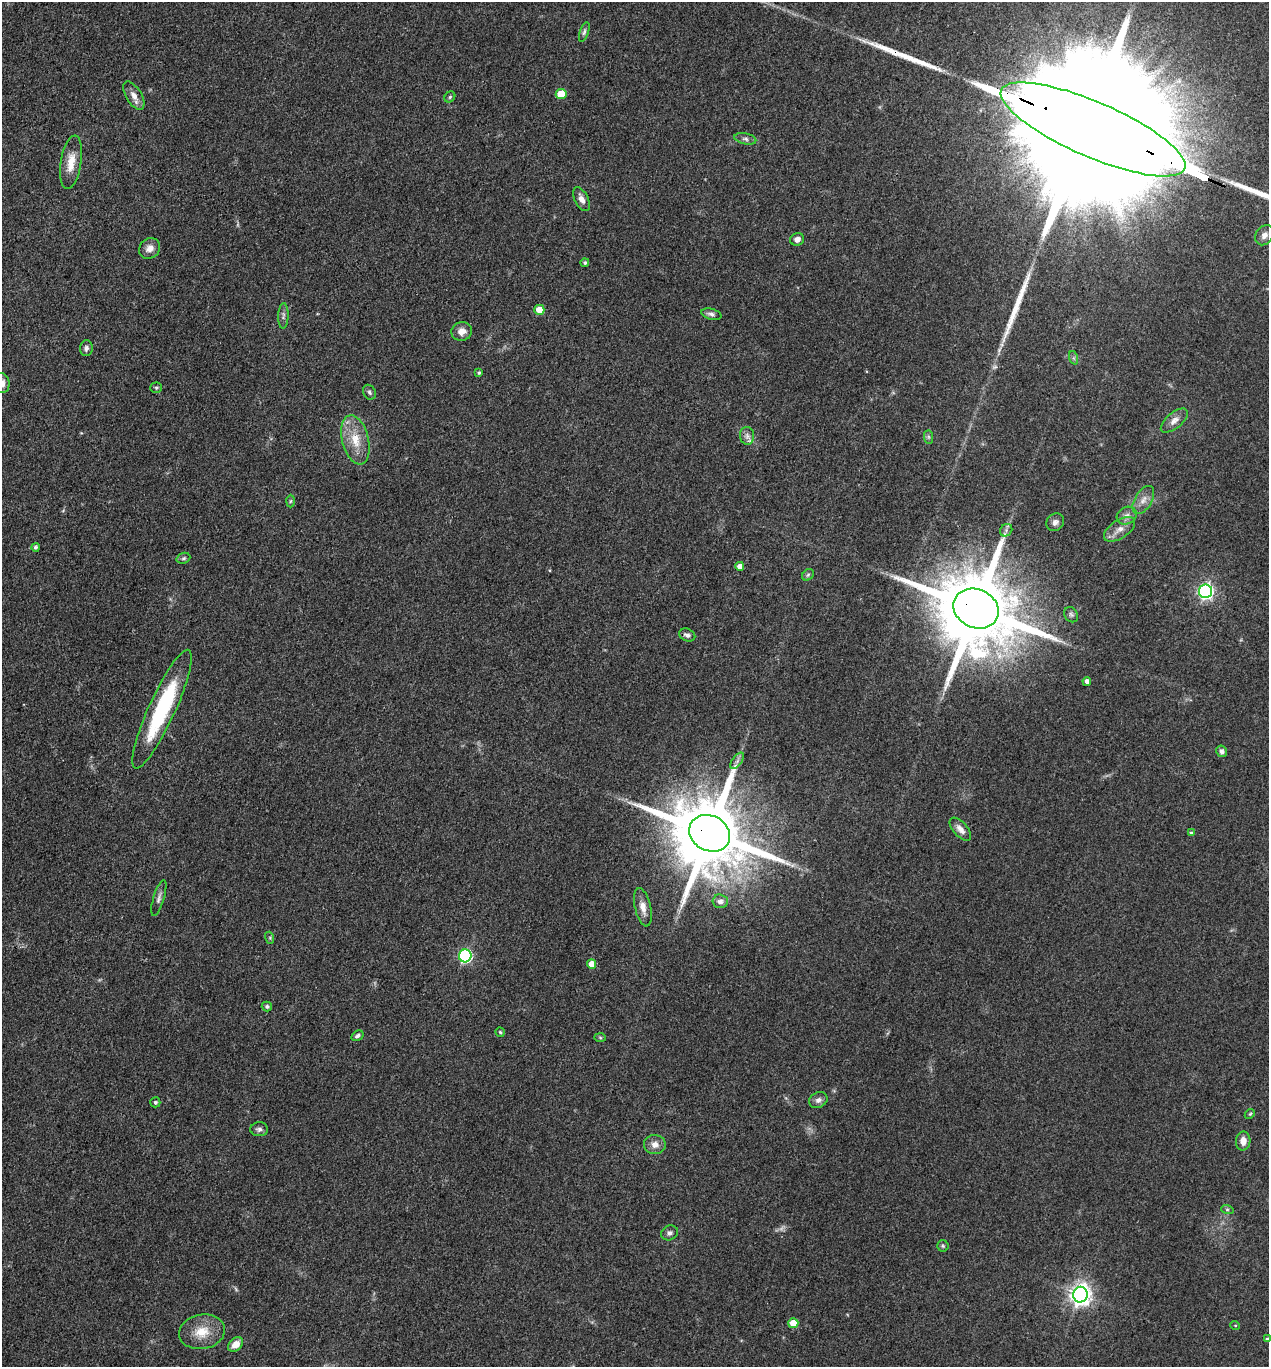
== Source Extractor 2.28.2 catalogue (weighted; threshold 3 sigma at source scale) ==
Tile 11 of 4 x 4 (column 3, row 3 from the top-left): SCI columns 2804-4070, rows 1366-2730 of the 5474 x 5460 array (HDU 1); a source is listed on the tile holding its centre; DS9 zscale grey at full resolution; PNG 1271 x 1369 px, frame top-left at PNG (2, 2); each listed source drawn as its Kron ellipse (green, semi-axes under 4 px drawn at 4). Shown black and unused: <1% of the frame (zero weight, under 3 of 4 exposures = <1% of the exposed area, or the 3 px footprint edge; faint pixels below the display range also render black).
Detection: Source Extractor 2.28.2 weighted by HDU 2 'WHT'; one run over the whole footprint, this tile lists its part. Background 0.0922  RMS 0.0059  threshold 0.0264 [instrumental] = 3 sigma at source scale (4.5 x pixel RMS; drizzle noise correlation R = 1.50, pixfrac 1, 0.05/0.05 arcsec/px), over >= 5 px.
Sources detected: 79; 1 too faint to see at this stretch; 2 inside a brighter object's white glare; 3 long thin detections or spike segments (spike, bleed or trail) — neither listed nor drawn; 1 inside a brighter listed object's ellipse — not listed separately; the other 72 listed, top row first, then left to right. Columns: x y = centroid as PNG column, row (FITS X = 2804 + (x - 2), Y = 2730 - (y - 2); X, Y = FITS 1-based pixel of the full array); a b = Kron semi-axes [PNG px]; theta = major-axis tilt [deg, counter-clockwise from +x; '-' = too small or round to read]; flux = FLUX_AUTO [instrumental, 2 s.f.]
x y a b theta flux
584 32 10 4 72 1.4
561 94 5 5 - 14
134 96 16 7 -58 4.7
450 97 6 5 - 1.1
1093 129 100 27 -23 91000
745 139 11 5 -12 2
71 162 27 10 81 9.8
581 199 13 6 -64 3.6
1264 235 11 8 54 3.8
797 239 7 6 - 3
150 248 11 9 42 4.3
585 263 4 4 - 1.1
539 310 5 5 - 9.8
711 314 10 5 -16 2
283 316 13 5 89 1.9
462 331 10 9 - 4.6
86 348 8 6 85 1.9
1074 358 7 4 -71 1
479 373 4 4 - 0.95
2 383 10 8 -80 4.4
156 388 5 5 - 0.85
369 392 8 6 -64 1.4
1174 421 16 8 40 4.2
747 436 9 7 -88 2.5
928 437 7 4 -89 1.1
355 440 25 13 -75 13
1143 500 16 8 59 4.9
290 501 6 4 88 0.82
1127 516 10 8 29 3.2
1055 522 9 8 - 2.6
1120 529 18 9 34 5.6
1006 530 7 5 48 1.4
35 547 4 4 - 1.2
183 558 7 5 20 1.2
740 566 4 4 - 3.5
808 575 6 5 - 1.1
1205 591 7 6 - 160
976 609 23 19 -26 9400
1071 615 8 6 -55 1.5
687 635 8 6 -25 2
1087 681 4 4 - 2.3
162 709 65 13 66 60
1222 751 6 5 - 2.1
737 761 9 4 55 2
960 829 14 7 -49 3.8
710 833 21 17 -27 8000
1191 833 4 4 - 0.77
159 898 19 5 73 2.5
720 901 7 7 - 2.7
643 907 19 8 -77 5.4
270 938 6 4 -73 0.7
465 956 6 6 - 76
592 964 5 4 - 6
267 1007 5 4 - 1.1
500 1032 5 4 - 0.88
357 1036 6 5 - 1.4
600 1038 6 4 -2 0.72
818 1100 10 7 25 2.4
155 1102 5 5 - 1.2
1250 1114 5 4 - 0.77
259 1129 9 7 -2 2
1243 1141 9 7 87 4.9
655 1145 11 9 -6 4.3
1227 1209 6 4 -19 0.95
669 1233 9 7 27 2.1
943 1246 6 5 - 0.97
1080 1295 8 7 - 390
793 1323 5 5 - 13
1235 1325 5 3 - 0.5
202 1332 23 17 11 13
1267 1339 4 4 - 0.99
236 1344 8 6 43 6.1
Overlapping masked pixels (flux is a lower limit): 3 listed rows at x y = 1093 129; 976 609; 710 833
Isophote crosses this tile's border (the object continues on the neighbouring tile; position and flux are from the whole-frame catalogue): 2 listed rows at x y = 2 383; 1267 1339